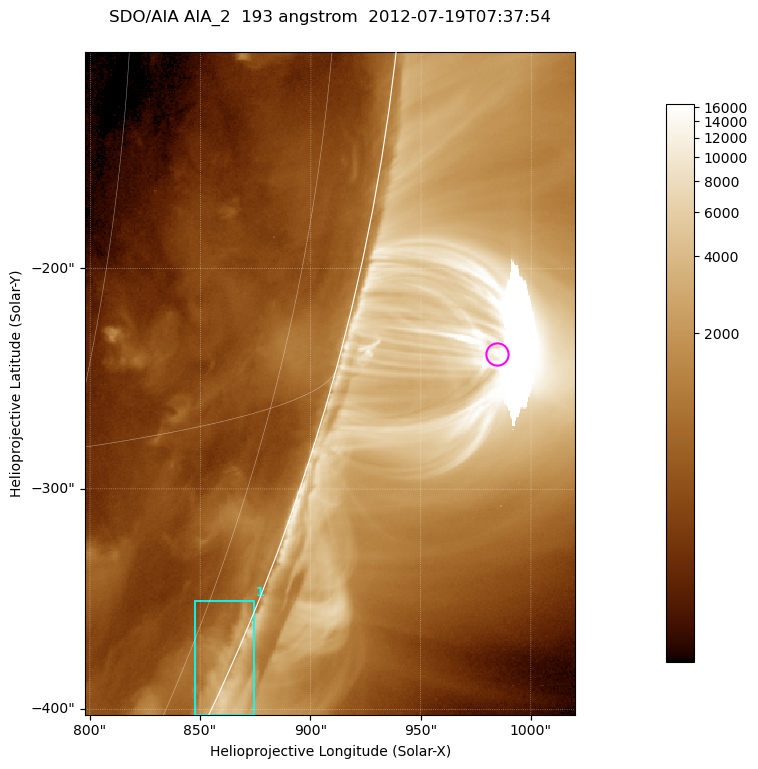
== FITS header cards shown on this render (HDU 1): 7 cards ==
TELESCOP= 'SDO/AIA '           / For AIA: SDO/AIA
INSTRUME= 'AIA_2   '           / For AIA: AIA_ATA1, AIA_ATA2, AIA_ATA3 or AIA_AT
WAVELNTH=                  193 / [angstrom] Wavelength
WAVEUNIT= 'angstrom'           / Wavelength unit: angstrom
DATE-OBS= '2012-07-19T07:37:54.837' / [ISO] Date when observation started; ISO 8
CTYPE1  = 'HPLN-TAN'           / CTYPE1; Typically HPLN
CTYPE2  = 'HPLT-TAN'           / CTYPE2; Typically HPLT

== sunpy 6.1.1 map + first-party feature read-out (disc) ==
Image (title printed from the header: SDO/AIA AIA_2  193 angstrom  2012-07-19T07:37:54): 370 x 500 px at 0.601 arcsec/px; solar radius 944 arcsec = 1572 px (partial field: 1.2% of the solar disc is inside the frame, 48% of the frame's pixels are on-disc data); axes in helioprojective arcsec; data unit not stated in the header (colour bar unlabelled)
Orientation: roll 0.0564 deg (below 1 deg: not rotated)
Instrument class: DISC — disc imager (sunpy class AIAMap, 193 A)
Bright regions (active regions / flare kernels): reference = the on-disc median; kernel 3 px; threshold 5 sigma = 958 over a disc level ~482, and >= 1.15x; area >= 185 px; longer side >= 4 px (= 2.4 arcsec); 1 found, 1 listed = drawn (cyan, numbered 1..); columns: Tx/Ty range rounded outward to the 2 arcsec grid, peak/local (2 s.f.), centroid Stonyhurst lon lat
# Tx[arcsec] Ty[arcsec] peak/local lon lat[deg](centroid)
1 848..874 -404..-350 8.9 +82 -23
Off-limb structures (1.02-1.3 R_sun): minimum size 92 px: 2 found; the strongest spans PA ~250..260 deg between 1.02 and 1.14 R_sun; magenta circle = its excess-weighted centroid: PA ~255 deg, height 1.07 R_sun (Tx ~984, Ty ~-238 arcsec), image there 11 x the reference